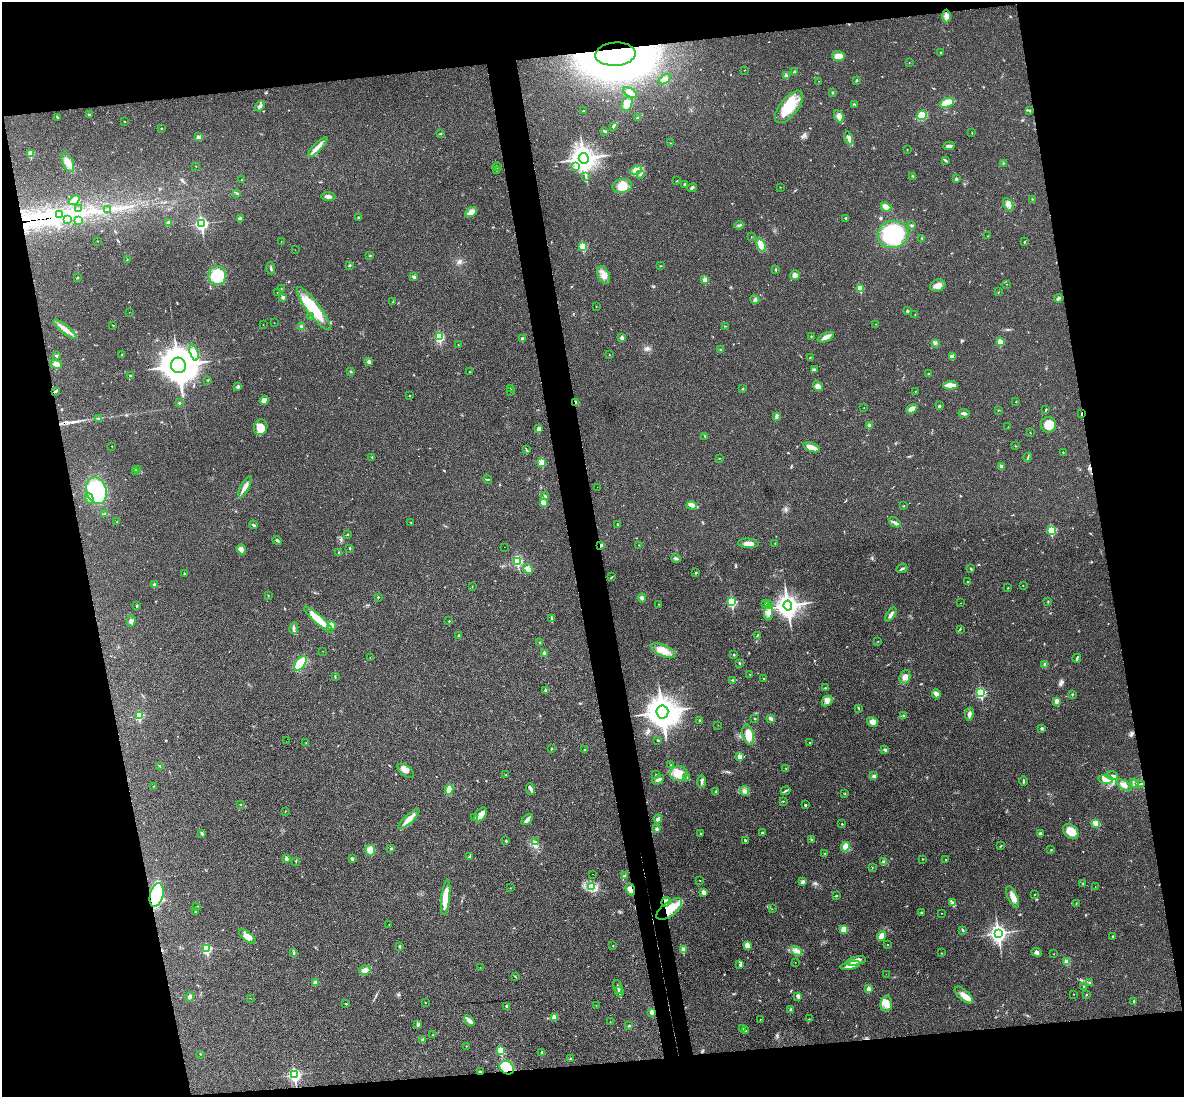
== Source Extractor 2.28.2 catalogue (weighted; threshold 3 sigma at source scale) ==
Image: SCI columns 61-4787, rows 254-4630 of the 4844 x 4777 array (HDU 1 of 3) = the unmasked area's bounding box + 8 px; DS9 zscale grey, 4 x 4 block average (1 PNG px = mean of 4 x 4 image px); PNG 1186 x 1099 px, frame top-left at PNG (2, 2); each listed source drawn as its Kron ellipse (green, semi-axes under 4 px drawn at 4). Shown black and unused: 24% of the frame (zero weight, under 3 of 4 exposures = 6% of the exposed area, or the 3 px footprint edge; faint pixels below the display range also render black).
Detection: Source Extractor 2.28.2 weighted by HDU 2 'WHT'. Background 0.035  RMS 0.0042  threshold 0.0187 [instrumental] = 3 sigma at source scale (4.5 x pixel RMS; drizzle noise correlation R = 1.50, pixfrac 1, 0.05/0.05 arcsec/px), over >= 5 px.
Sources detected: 459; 1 too faint to see at this stretch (4 x 4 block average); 1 inside a brighter object's white glare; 8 cosmic-ray / hot-pixel residue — neither listed nor drawn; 2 coinciding with a brighter row at this scale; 8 inside a brighter listed object's ellipse — not listed separately; the other 439 listed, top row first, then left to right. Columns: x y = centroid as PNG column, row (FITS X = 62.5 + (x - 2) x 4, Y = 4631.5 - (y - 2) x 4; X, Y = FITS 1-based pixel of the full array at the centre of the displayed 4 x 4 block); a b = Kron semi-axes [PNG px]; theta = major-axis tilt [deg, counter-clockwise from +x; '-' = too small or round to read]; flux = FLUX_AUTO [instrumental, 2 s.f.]
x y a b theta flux
946 16 6 4 -88 12
940 52 2 2 - 1.6
615 54 20 11 4 2400
838 56 6 5 - 20
909 62 2 2 - 0.56
744 70 2 2 - 0.77
795 72 3 3 - 3.9
786 75 3 3 - 4.5
665 79 7 4 31 8.4
856 80 3 2 - 2
819 81 2 2 - 0.56
832 92 3 2 - 1.7
630 93 8 3 -32 14
947 103 7 4 21 40
627 104 8 5 67 20
855 104 3 2 - 1.6
260 106 5 3 - 4.9
789 107 19 9 51 78
583 111 2 2 - 1.7
1030 111 2 2 - 1.2
89 115 3 2 - 2.7
922 115 5 4 - 44
839 116 6 4 -62 9.8
57 117 2 2 - 2.1
637 118 4 2 - 2.2
124 121 2 2 - 1.6
613 126 3 2 - 3
162 128 2 2 - 1.3
605 131 4 2 - 2.1
972 133 2 2 - 0.96
441 134 2 2 - 1.3
198 137 4 3 - 5
849 138 7 3 -74 7.1
670 143 2 2 - 0.85
949 146 5 3 - 6.3
318 147 13 3 45 15
907 150 2 2 - 1
31 154 2 2 - 68
584 158 5 5 - 2200
945 160 3 2 - 2
68 162 10 5 -65 18
1003 163 2 2 - 1.4
196 166 2 2 - 0.69
497 167 5 2 - 3.8
576 167 2 2 - 3.4
496 170 2 2 - 0.9
636 170 6 4 20 10
640 175 2 2 - 1.1
586 176 2 2 - 1.5
913 176 4 2 - 2.2
956 179 2 2 - 11
241 180 2 2 - 0.97
677 181 2 2 - 0.76
685 184 3 2 - 2.5
622 186 10 7 12 22
780 187 2 2 - 0.82
692 188 5 2 - 4.6
236 193 3 2 - 1.5
328 196 7 3 -4 10
1032 199 2 2 - 1.1
74 200 6 3 37 12
1008 204 7 3 -55 11
886 207 5 4 - 20
78 208 2 2 - 0.56
107 209 3 2 - 1.5
471 212 6 4 31 11
60 215 2 2 - 0.99
358 218 3 2 - 2.7
846 218 2 2 - 2.7
68 219 2 2 - 0.8
240 219 3 2 - 7.7
78 221 4 4 - 4.7
168 223 4 2 - 8.9
202 224 3 2 - 520
739 225 4 2 - 3.6
911 225 3 2 - 2.7
893 234 15 13 13 190
751 236 2 2 - 1.2
988 236 2 2 - 1.1
922 238 2 2 - 1.5
97 241 2 2 - 0.59
281 241 2 2 - 0.75
1024 242 2 2 - 1.6
761 245 7 4 -63 27
583 246 2 2 - 120
295 250 2 2 - 0.52
370 256 2 2 - 1.3
127 260 3 2 - 1.5
350 265 3 2 - 2.3
660 266 2 2 - 0.86
271 268 6 2 -86 3.2
775 269 2 2 - 1.6
604 275 9 5 -63 17
795 275 5 4 - 9.8
217 276 9 9 - 84
414 277 3 3 - 4.3
77 278 2 2 - 2.2
704 280 2 2 - 39
1007 284 2 2 - 0.52
938 286 7 6 - 18
281 288 2 2 - 0.77
860 288 2 2 - 83
277 292 2 2 - 1
998 292 2 2 - 1
283 297 2 2 - 16
1059 298 4 2 - 2.5
755 299 5 3 - 5.6
393 302 4 2 - 2.2
596 306 2 2 - 1.5
314 309 26 6 -53 91
907 311 2 2 - 3.5
129 312 2 2 - 0.48
915 314 2 2 - 0.6
310 316 2 2 - 1.7
274 323 2 2 - 0.47
876 324 2 2 - 0.91
113 325 2 2 - 0.99
263 325 2 2 - 0.41
725 326 2 2 - 1.3
301 327 2 2 - 2.2
65 329 14 3 -39 17
811 336 2 2 - 0.94
439 337 2 2 - 210
826 337 8 3 25 19
622 338 2 2 - 24
522 339 3 2 - 8.6
1000 342 2 2 - 63
935 343 2 2 - 1
458 345 2 2 - 1.2
721 350 2 2 - 3
194 353 8 4 -73 14
609 354 2 2 - 0.74
122 355 2 2 - 2.5
57 356 2 2 - 1
810 357 2 2 - 1.2
953 357 3 2 - 3.7
369 362 2 2 - 21
56 364 6 4 -26 10
178 365 8 7 - 5500
814 369 3 2 - 2.5
351 371 3 2 - 2.3
469 372 2 2 - 1.1
928 374 2 2 - 5.6
131 376 3 2 - 1.9
208 380 2 2 - 1.1
950 385 7 2 2 31
818 386 5 4 - 8.3
238 387 3 2 - 4.6
511 388 2 2 - 3.1
743 389 2 2 - 1.5
55 391 3 2 - 2.7
511 391 2 2 - 0.7
915 391 2 2 - 0.69
410 396 2 2 - 2
264 400 5 4 - 10
576 402 4 2 - 7.2
1016 402 2 2 - 1.1
179 403 2 2 - 2.1
939 406 2 2 - 6.9
864 408 2 2 - 0.47
912 409 6 3 30 15
1046 409 4 2 - 1.9
998 410 2 2 - 2
964 413 5 2 - 6.5
1081 414 3 2 - 1.6
776 417 4 2 - 3.2
99 418 3 2 - 2.2
1048 425 8 7 - 37
869 426 3 2 - 7.3
261 427 8 6 73 26
1008 427 2 2 - 0.61
539 429 4 3 - 4.5
1030 432 2 2 - 0.81
705 436 2 2 - 0.58
112 446 2 2 - 1.4
1016 446 2 2 - 1
812 447 8 4 -20 22
526 450 2 2 - 0.87
1063 452 2 2 - 2.1
372 457 2 2 - 1.2
1028 457 4 2 - 2.1
719 458 2 2 - 0.72
542 462 2 2 - 73
1001 466 2 2 - 15
138 470 4 2 - 2.3
136 471 2 2 - 0.89
488 479 4 2 - 2.2
245 487 12 3 62 15
597 487 2 2 - 0.33
96 491 13 10 -70 150
545 496 4 2 - 3.4
89 498 6 3 -71 5.4
543 502 2 2 - 41
692 505 5 4 - 7.5
904 506 2 2 - 1.2
105 514 3 2 - 2.2
117 522 2 2 - 0.69
411 522 2 2 - 0.89
895 522 7 2 -32 6.5
253 525 4 2 - 3.4
617 525 3 2 - 1.7
1051 530 2 2 - 180
347 534 2 2 - 1.3
277 540 5 2 - 3.2
748 543 10 4 -4 15
775 543 2 2 - 0.87
601 545 3 3 - 4.4
639 545 2 2 - 1.2
504 547 2 2 - 0.7
350 548 2 2 - 1.9
241 549 5 4 - 8.8
339 552 3 2 - 2.5
676 558 5 3 - 4.4
518 561 2 2 - 190
528 569 5 4 - 11
902 569 5 2 - 4.2
971 569 3 2 - 2.3
696 573 2 2 - 2.6
184 574 2 2 - 1.4
611 577 3 2 - 1.4
968 582 2 2 - 5.1
154 584 3 2 - 2.8
1023 585 2 2 - 1.3
472 586 2 2 - 0.7
1008 588 2 2 - 1.2
268 595 3 2 - 1.1
378 597 2 2 - 1.8
642 598 4 3 - 6
1048 601 3 2 - 1.2
732 602 3 2 - 220
766 603 2 2 - 2.1
961 603 2 2 - 0.59
658 604 2 2 - 0.9
769 604 2 2 - 0.59
137 606 3 2 - 2
788 606 5 4 - 1800
768 612 8 3 87 9.7
891 614 8 2 54 7.5
552 619 2 2 - 1.5
318 620 19 4 -42 42
131 621 6 4 74 7.3
449 621 2 2 - 2.9
331 625 2 2 - 73
294 628 5 2 - 4.6
960 629 2 2 - 1.2
458 635 2 2 - 2.5
757 635 3 2 - 1.4
878 641 2 2 - 0.8
540 642 2 2 - 1.6
663 650 13 5 -22 26
323 651 2 2 - 0.39
545 653 2 2 - 22
734 655 2 2 - 4.6
370 658 2 2 - 0.65
1077 658 4 2 - 2.9
300 663 8 4 52 67
739 663 3 2 - 1.8
1045 665 4 3 - 6.7
750 674 2 2 - 1
335 676 2 2 - 1.1
905 677 7 5 70 14
763 678 2 2 - 1.1
733 680 3 2 - 1.9
825 688 2 2 - 1.3
546 690 4 2 - 2.1
981 693 3 2 - 240
936 694 4 2 - 18
1072 695 2 2 - 0.94
827 701 6 4 44 9.5
1056 701 4 2 - 9.8
859 708 3 2 - 1.5
662 712 6 6 - 4100
969 714 7 3 81 7.1
139 716 2 2 - 130
904 716 2 2 - 1.1
755 718 2 2 - 1.4
771 719 4 3 - 6
699 720 2 2 - 1.3
872 722 6 4 -34 11
718 725 2 2 - 0.34
1042 729 3 2 - 3.6
748 735 10 5 -75 32
658 740 3 2 - 1.5
286 741 2 2 - 0.58
306 743 2 2 - 0.64
810 743 2 2 - 1.1
551 749 2 2 - 1.4
584 749 2 2 - 1.2
885 749 3 2 - 5.4
739 757 2 2 - 38
671 765 2 2 - 1.6
160 766 2 2 - 1.2
786 768 2 2 - 0.66
406 771 9 5 -37 14
656 774 2 2 - 0.47
679 774 9 7 8 33
505 775 2 2 - 0.98
874 776 3 3 - 6.1
1112 776 6 3 -19 7
687 777 4 2 - 2.2
1106 779 7 4 -9 13
658 780 6 3 29 6
702 781 6 3 -89 5.9
1024 781 5 2 - 2.6
1135 783 5 3 - 6.8
1140 784 5 2 - 3.4
1124 785 8 3 -35 9.8
154 786 2 2 - 0.91
449 789 5 3 - 27
531 789 6 2 -72 5.2
744 791 5 3 - 6.3
785 791 5 2 - 3.2
715 792 3 2 - 1.2
845 794 2 2 - 1.1
783 801 2 2 - 0.98
241 804 2 2 - 0.99
805 805 2 2 - 2.5
285 811 2 2 - 1.5
481 815 8 5 55 15
474 817 2 2 - 1.2
409 819 13 3 42 25
527 819 7 2 43 15
658 819 4 2 - 16
1095 823 2 2 - 2
842 824 2 2 - 1.5
657 829 2 2 - 5.1
1071 831 8 6 -43 33
762 832 2 2 - 2.2
700 833 2 2 - 1.4
1040 833 2 2 - 5
202 834 3 3 - 2.8
811 839 2 2 - 1.4
745 840 2 2 - 2.5
506 841 2 2 - 4.6
535 842 4 2 - 3.1
1001 846 2 2 - 1.7
845 847 5 3 - 32
391 848 2 2 - 2
370 850 5 4 - 20
1051 850 2 2 - 1.1
825 854 3 2 - 1.6
469 857 3 2 - 2.2
286 859 2 2 - 17
352 859 4 3 - 3.5
923 859 2 2 - 1.2
945 859 2 2 - 1.1
296 861 2 2 - 0.72
884 862 2 2 - 2.2
872 867 2 2 - 0.88
593 874 2 2 - 9.4
625 876 2 2 - 1.4
700 880 2 2 - 1
803 882 4 3 - 4.6
1083 883 2 2 - 0.91
592 886 3 2 - 3.9
1095 886 2 2 - 0.48
510 888 2 2 - 0.8
630 889 6 4 -70 12
704 892 3 3 - 11
157 895 12 6 76 150
1034 895 2 2 - 0.62
836 896 3 2 - 1.3
446 897 18 4 83 51
1013 897 12 5 -66 18
666 902 5 4 - 15
952 903 3 2 - 2
1076 903 2 2 - 0.67
197 907 2 2 - 1.5
669 909 15 7 37 63
772 909 2 2 - 0.6
195 912 2 2 - 0.78
921 913 2 2 - 7.1
942 913 2 2 - 0.75
389 924 2 2 - 0.6
844 929 4 4 - 25
963 930 3 2 - 2.2
998 933 4 3 - 960
247 936 10 4 -37 15
881 936 5 3 - 21
1112 936 3 2 - 1.4
888 944 2 2 - 0.8
399 946 2 2 - 8.5
613 946 2 2 - 1.1
747 946 3 2 - 29
207 949 3 2 - 210
683 950 2 2 - 41
796 951 6 4 -37 12
1037 952 5 3 - 6.4
294 953 4 2 - 3.1
941 953 2 2 - 0.95
1054 954 2 2 - 0.66
856 961 10 4 12 13
795 962 2 2 - 0.66
1067 962 4 3 - 12
740 965 3 2 - 2.7
850 965 10 3 12 18
480 967 2 2 - 0.46
365 970 5 4 - 9
886 974 2 2 - 0.35
515 977 3 2 - 1.2
1090 982 2 2 - 1.4
315 983 4 3 - 4.2
618 987 7 2 -74 4.7
1084 987 3 2 - 1.3
868 989 2 2 - 34
619 992 5 3 - 5.3
1073 994 2 2 - 1.2
964 995 11 5 -43 21
1087 995 2 2 - 1.2
798 996 2 2 - 23
190 997 5 3 - 4.8
250 998 2 2 - 0.58
1134 1001 2 2 - 2.1
425 1002 2 2 - 0.86
886 1003 8 6 85 18
346 1004 2 2 - 2.8
596 1005 2 2 - 0.48
507 1006 2 2 - 7.5
791 1009 2 2 - 4
652 1012 2 2 - 28
554 1017 4 3 - 12
760 1019 2 2 - 1.6
809 1019 2 2 - 0.86
469 1021 6 2 -43 18
610 1022 2 2 - 0.94
418 1024 2 2 - 1.4
629 1026 3 2 - 2.3
742 1029 2 2 - 5.6
745 1031 3 2 - 1.7
433 1035 2 2 - 0.81
423 1040 4 3 - 3.6
466 1046 2 2 - 0.91
501 1051 2 2 - 89
542 1053 4 2 - 4.6
200 1054 2 2 - 1.1
570 1059 3 2 - 2.8
507 1068 8 6 -37 48
480 1072 3 2 - 2.4
295 1075 3 2 - 400
Overlapping masked pixels (flux is a lower limit): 10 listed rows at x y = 615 54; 576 402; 1081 414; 601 545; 630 889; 157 895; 666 902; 669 909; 507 1068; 480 1072
Diffuse or blended objects may show on this block-average render without a row.